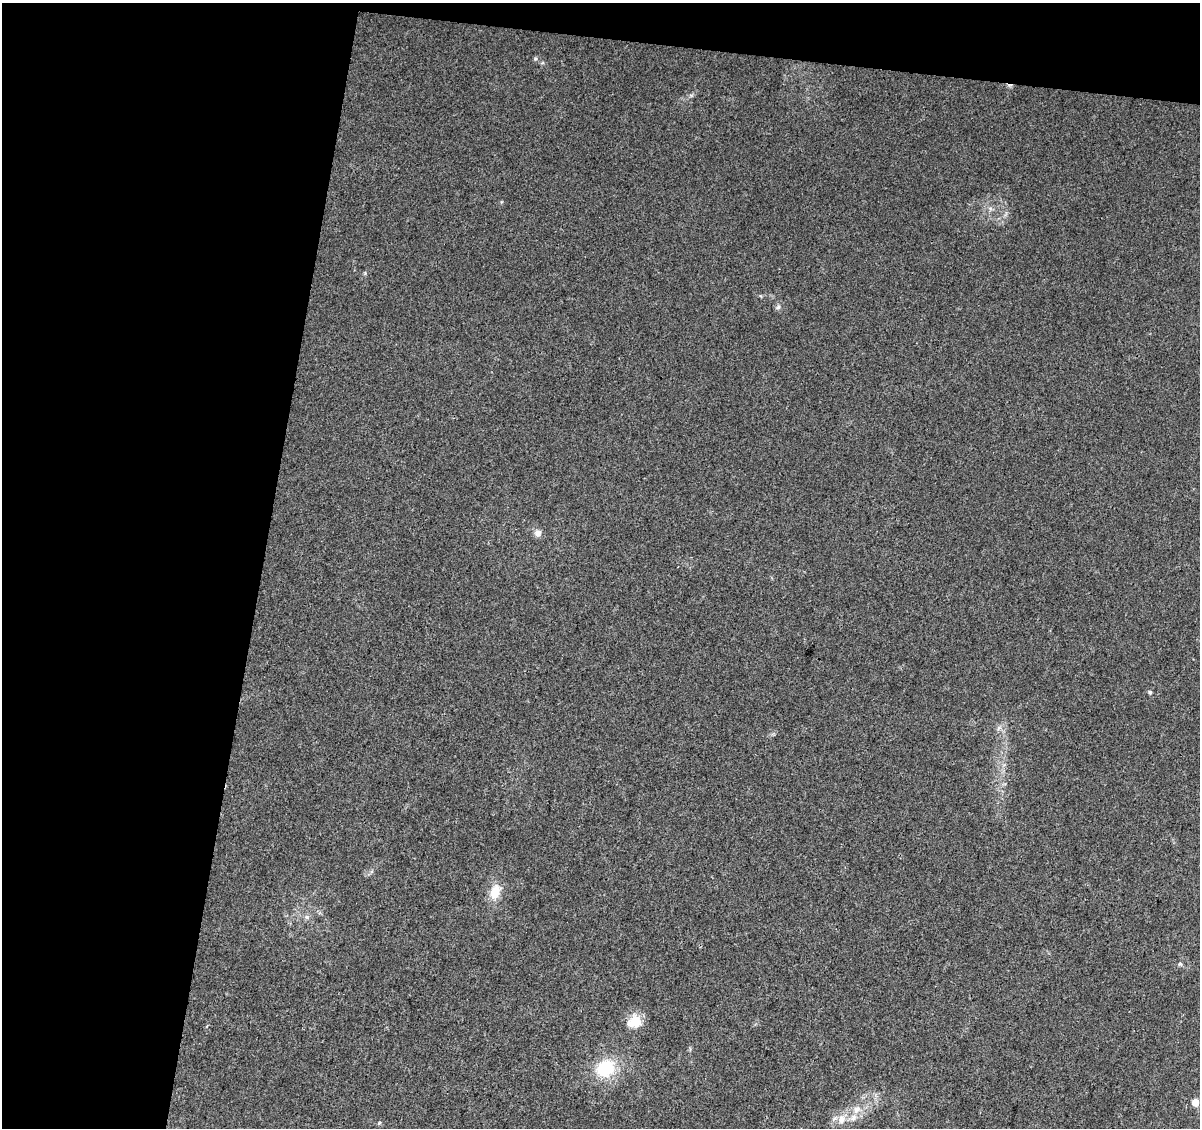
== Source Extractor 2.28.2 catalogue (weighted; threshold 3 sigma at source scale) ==
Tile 1 of 2 x 2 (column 1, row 1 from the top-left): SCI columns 1-1198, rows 1255-2380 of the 2397 x 2493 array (HDU 1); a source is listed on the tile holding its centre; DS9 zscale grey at full resolution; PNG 1202 x 1130 px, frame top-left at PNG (2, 3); no overlay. Shown black and unused: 25% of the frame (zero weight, under 3 of 4 exposures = <1% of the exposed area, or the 3 px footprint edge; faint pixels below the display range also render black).
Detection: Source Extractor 2.28.2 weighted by HDU 2 'WHT'; one run over the whole footprint, this tile lists its part. Background 0.0236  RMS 0.0046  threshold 0.0207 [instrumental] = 3 sigma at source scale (4.5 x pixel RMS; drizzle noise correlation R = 1.50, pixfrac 1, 0.0396/0.0396 arcsec/px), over >= 5 px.
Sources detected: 13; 1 inside a brighter listed object's ellipse — not listed separately; the other 12 listed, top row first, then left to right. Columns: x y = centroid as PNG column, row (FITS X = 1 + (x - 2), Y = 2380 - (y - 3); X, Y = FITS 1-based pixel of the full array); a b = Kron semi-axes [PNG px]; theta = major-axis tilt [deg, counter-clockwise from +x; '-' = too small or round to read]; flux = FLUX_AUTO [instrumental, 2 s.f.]
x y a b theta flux
990 208 7 4 -19 0.95
778 307 7 5 45 0.96
538 533 9 9 - 2.3
1150 692 5 5 - 0.88
999 728 7 5 60 1.2
495 892 17 11 74 8
307 917 6 6 - 1.1
634 1022 19 16 28 7.7
605 1068 22 19 36 20
1195 1102 5 5 - 7.8
857 1109 12 9 32 3.9
842 1119 12 11 - 4.3
Unlisted compact peaks at least as high as the median listed source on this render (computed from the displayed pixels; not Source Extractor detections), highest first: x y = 535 59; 1180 964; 365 273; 691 95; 502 202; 542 63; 761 296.